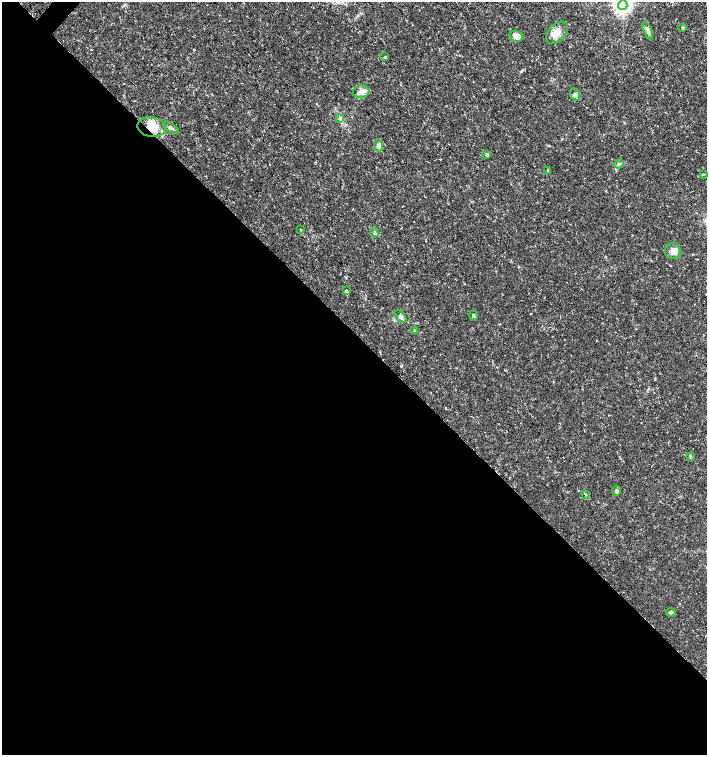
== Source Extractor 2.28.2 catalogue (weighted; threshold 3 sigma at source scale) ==
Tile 14 of 4 x 4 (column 2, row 4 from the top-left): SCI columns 1573-2981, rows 8-1512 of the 6027 x 6026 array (HDU 1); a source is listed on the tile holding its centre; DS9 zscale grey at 2 x 2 block average (1 PNG px = mean of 2 x 2 image px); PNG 709 x 757 px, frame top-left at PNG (2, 2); each listed source drawn as its Kron ellipse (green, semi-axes under 4 px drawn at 4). Shown black and unused: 56% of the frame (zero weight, under 3 of 5 exposures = <1% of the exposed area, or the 3 px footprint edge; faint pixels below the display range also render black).
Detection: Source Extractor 2.28.2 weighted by HDU 2 'WHT'; one run over the whole footprint, this tile lists its part. Background 0.0133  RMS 0.0019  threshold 0.00841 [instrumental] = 3 sigma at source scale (4.5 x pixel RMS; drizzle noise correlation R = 1.50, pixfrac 1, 0.0396/0.0396 arcsec/px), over >= 5 px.
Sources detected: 29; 1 cosmic-ray / hot-pixel residue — neither listed nor drawn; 1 inside a brighter listed object's ellipse — not listed separately; the other 27 listed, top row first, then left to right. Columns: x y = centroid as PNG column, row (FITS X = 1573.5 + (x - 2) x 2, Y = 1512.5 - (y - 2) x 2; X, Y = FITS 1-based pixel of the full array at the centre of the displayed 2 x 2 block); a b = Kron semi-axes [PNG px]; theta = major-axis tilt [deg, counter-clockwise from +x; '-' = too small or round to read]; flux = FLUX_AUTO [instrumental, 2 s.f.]
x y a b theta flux
623 5 5 4 - 220
683 27 4 3 - 0.45
648 31 9 3 -68 1.2
557 33 13 8 46 3.8
516 36 7 5 -15 3
385 57 3 3 - 0.32
361 92 8 6 11 2.2
575 94 6 5 - 1
340 118 4 2 - 0.45
152 127 14 9 -9 8.1
171 128 9 3 -34 1
379 145 6 4 -82 1.6
487 155 3 3 - 1.3
619 164 5 3 - 0.61
548 171 4 3 - 0.41
703 174 3 2 - 0.3
301 230 2 2 - 1.4
374 233 4 2 - 0.46
673 251 8 8 - 2.3
346 291 3 3 - 0.6
473 316 5 3 - 0.69
401 317 7 4 -53 1.5
414 331 4 3 - 0.42
690 456 4 3 - 0.43
616 491 5 4 - 0.85
585 494 3 2 - 0.32
671 612 4 3 - 1
Overlapping masked pixels (flux is a lower limit): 1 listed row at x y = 152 127
Isophote crosses this tile's border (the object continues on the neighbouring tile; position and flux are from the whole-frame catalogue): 1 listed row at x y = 623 5
Diffuse or blended objects may show on this block-average render without a row.